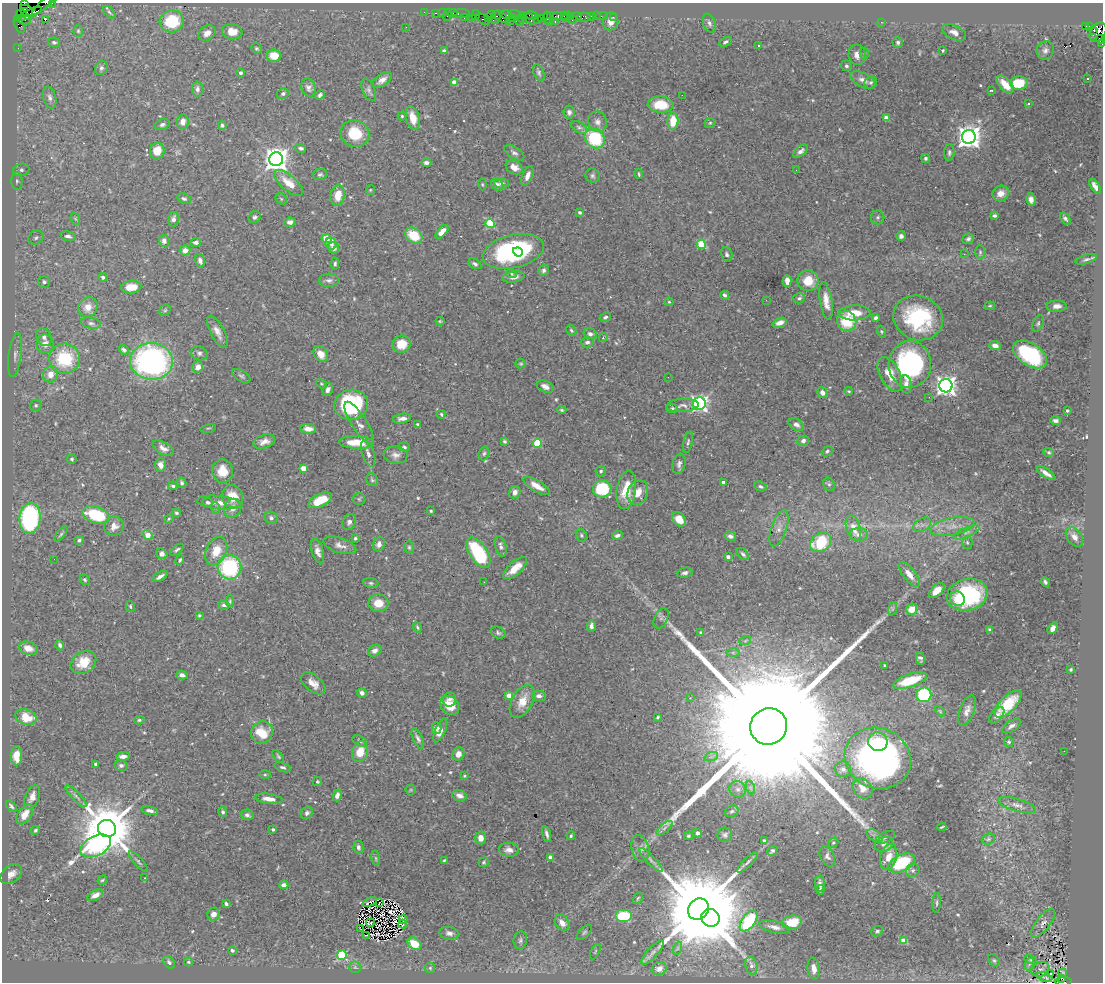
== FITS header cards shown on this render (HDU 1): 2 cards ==
NAXIS1  =                 1101
NAXIS2  =                  980

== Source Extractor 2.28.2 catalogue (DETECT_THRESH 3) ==
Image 1101 x 980 px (HDU 1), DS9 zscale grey, 1 PNG px = 1 image px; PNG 1105 x 984 px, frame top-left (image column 1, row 980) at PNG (2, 3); each listed source drawn as its Kron ellipse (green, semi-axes under 4 px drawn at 4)
Background 0.734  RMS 0.02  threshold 0.0603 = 3 sigma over >= 5 px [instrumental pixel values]
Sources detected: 582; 7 with non-positive FLUX_AUTO (blend fragments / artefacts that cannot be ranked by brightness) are neither listed nor drawn; of the other 575, the 500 brightest by FLUX_AUTO listed and drawn (75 fainter detections omitted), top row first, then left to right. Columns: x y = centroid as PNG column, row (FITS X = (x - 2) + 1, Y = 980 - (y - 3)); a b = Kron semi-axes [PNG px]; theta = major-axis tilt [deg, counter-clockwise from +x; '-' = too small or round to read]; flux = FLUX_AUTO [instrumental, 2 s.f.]
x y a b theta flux
45 3 17 3 40 150
52 3 2 2 - 21
24 4 4 3 - 180
26 10 7 5 -32 1200
109 12 7 3 -46 2
424 12 2 2 - 24
436 13 3 2 - 74
442 13 2 2 - 36
461 13 9 3 1 230
21 14 5 3 - 140
29 14 14 4 25 1800
453 14 4 3 - 120
447 15 6 2 72 140
476 15 5 3 - 120
491 15 4 2 - 81
506 15 6 4 -15 260
515 15 7 3 -12 210
524 15 3 2 - 71
532 15 6 3 -13 220
550 15 3 3 - 91
557 16 5 4 - 260
564 16 3 2 - 88
571 16 3 2 - 110
576 16 5 3 - 150
591 16 3 3 - 130
596 16 2 2 - 18
602 16 6 2 0 27
496 17 7 4 75 410
501 17 9 3 -31 430
567 17 5 3 - 140
584 17 7 4 -1 74
613 17 2 2 - 18
464 18 3 2 - 67
472 18 3 2 - 74
488 18 3 3 - 58
513 18 4 3 - 170
529 18 7 3 -50 250
541 18 2 2 - 68
547 18 6 3 -87 150
483 19 7 3 -35 210
522 19 5 4 - 210
537 19 2 2 - 40
24 20 7 5 -14 1100
45 20 3 2 - 2.4
572 20 2 2 - 490
172 21 12 11 - 56
510 21 2 2 - 52
519 21 5 4 - 120
611 21 9 7 74 10
549 22 4 2 - 140
555 22 3 2 - 210
881 22 3 2 - 2
709 23 10 6 -68 4.9
19 25 9 4 -67 160
1089 26 4 3 - 43
406 27 2 2 - 2.7
1085 27 3 3 - 240
1094 30 4 3 - 320
78 31 6 5 - 1.9
232 31 10 7 -9 17
954 32 13 7 -24 8
1098 32 11 7 57 1400
207 33 9 7 36 8.9
1100 39 5 3 - 250
54 42 6 4 -11 2.8
725 42 6 3 26 2.6
898 42 5 5 - 2.8
1102 44 4 2 - 59
758 45 3 3 - 2.8
18 48 2 2 - 28
256 48 5 5 - 2.2
943 50 3 3 - 1.8
1045 50 9 8 - 6
444 51 4 3 - 4.7
864 54 6 4 87 1.9
857 55 10 8 -79 9
274 56 7 6 - 23
846 66 5 5 - 2.6
101 68 7 6 - 3.6
240 73 4 4 - 2.7
539 73 9 5 -69 3.2
1087 79 3 3 - 1.7
382 80 11 6 34 8.5
863 80 14 7 -27 8.5
455 82 4 4 - 19
871 82 6 5 - 2.5
1019 83 9 6 4 43
1005 84 11 6 -44 21
308 88 9 7 -71 5.3
197 89 7 5 -87 4.9
369 90 12 6 -67 4.5
991 90 3 3 - 2
283 93 6 5 - 3.2
320 95 5 4 - 3.3
682 95 2 2 - 3.3
50 97 11 6 -75 5.6
1029 103 3 3 - 2.2
660 105 13 8 -2 38
569 112 6 5 - 5
402 116 4 4 - 1.8
413 118 12 6 -75 20
886 118 4 4 - 16
673 121 8 5 87 28
183 122 7 6 - 8.2
597 122 10 9 - 8.2
710 123 5 4 - 1.9
162 124 8 5 22 3.9
222 125 4 3 - 2.5
579 127 9 5 -30 3.5
355 133 15 13 -20 44
969 137 7 6 - 1300
595 138 11 9 -45 84
301 148 5 3 - 2.8
157 151 8 7 - 18
801 151 8 4 41 5.1
514 153 11 5 -32 4.5
949 153 8 5 84 3.4
926 158 4 4 - 3.1
276 159 7 7 - 1400
426 163 5 4 - 4
514 167 9 6 -30 12
21 170 8 6 14 3.8
796 170 2 2 - 4.7
320 174 7 5 11 3.1
639 174 5 3 - 1.6
527 176 10 5 69 8.3
592 176 7 6 - 3.6
17 181 9 5 90 3.3
288 183 18 7 -40 23
502 183 7 5 -3 4.3
482 184 6 4 -87 1.8
497 185 7 5 -42 3.8
1095 186 8 4 -57 7
370 190 5 4 - 1.5
1001 193 8 7 - 12
338 195 11 7 78 21
184 199 7 5 -23 3.1
281 199 6 5 - 1.8
1031 200 6 4 -78 6.7
580 212 4 4 - 3.2
994 216 4 3 - 3.2
255 217 6 5 - 3.1
878 217 7 6 - 2.9
1065 218 7 4 -54 3.3
76 219 6 4 -69 2
173 219 7 5 75 5.3
290 222 6 4 10 6.3
490 223 5 4 - 75
442 232 8 4 47 13
68 236 8 4 -12 4.7
414 236 9 7 -35 35
901 236 4 4 - 4.7
36 238 8 6 28 4
327 239 5 4 - 44
968 239 6 5 - 3.6
164 241 6 5 - 6.1
196 242 5 4 - 4.9
331 244 6 5 - 4.5
701 244 5 4 - 58
334 248 6 5 - 6.1
185 250 5 5 - 11
513 251 31 16 13 210
518 252 5 3 - 19
980 252 7 5 90 2.4
727 254 7 5 -73 3.2
964 254 3 2 - 2.2
1086 259 11 4 16 3.8
200 261 7 5 -74 5.9
335 264 6 3 85 2.5
475 264 7 4 -32 3.3
544 270 5 5 - 3.2
511 274 5 3 - 1.7
103 277 4 4 - 3.6
513 277 11 5 8 8.8
329 280 10 6 0 5.1
787 281 6 4 -87 12
808 281 10 10 - 24
44 282 6 6 - 3.5
131 287 10 6 4 17
725 295 4 3 - 3.4
799 298 6 5 - 3.2
766 300 3 2 - 3.9
826 301 19 6 -81 14
669 302 4 4 - 1.8
990 306 5 4 - 1.6
1057 306 10 5 1 8.1
88 307 10 9 - 15
165 310 6 5 - 2
855 313 16 7 1 25
605 317 6 4 23 3.6
875 318 4 3 - 3.2
918 318 25 22 -21 120
440 321 4 3 - 1.7
847 321 10 9 - 52
91 323 10 5 -10 4.3
780 323 7 4 20 8.5
1038 323 8 5 63 3
571 330 6 4 -57 2.3
217 332 18 7 -62 11
881 332 6 4 -71 1.7
590 334 6 5 - 4.8
44 337 9 7 -61 5.7
603 338 4 3 - 2.5
587 342 6 5 - 3.8
45 344 9 8 - 10
402 344 9 8 - 19
995 346 6 4 -20 8.7
124 350 5 4 - 4
199 353 8 7 - 4.1
321 354 8 6 -57 14
15 355 22 6 82 9.2
1030 355 19 11 -33 150
64 359 15 15 - 79
151 361 21 18 -4 360
521 364 5 4 - 1.9
910 364 23 21 86 220
198 367 6 5 - 8.9
51 374 8 7 - 15
890 374 19 10 -62 24
241 376 10 5 -31 3.6
668 377 2 2 - 5.6
321 384 6 4 -33 1.7
906 384 9 5 -82 6.7
545 386 9 5 -24 7.9
946 386 6 6 - 840
328 390 7 5 72 6.1
849 391 4 3 - 1.9
822 393 5 5 - 8.7
929 397 2 2 - 5.6
699 403 6 6 - 480
36 405 6 5 - 2.8
351 405 17 15 10 130
682 405 16 6 3 6.6
672 408 5 4 - 2.3
562 410 5 3 - 1.9
1067 410 3 3 - 3.1
441 414 4 3 - 1.8
402 419 9 4 10 6.8
1056 421 5 4 - 3.8
359 423 25 7 -58 11
418 424 3 3 - 1.5
796 425 8 5 -29 5.5
208 428 8 3 12 1.5
308 429 8 5 -3 11
504 441 4 3 - 2.1
803 441 6 5 - 5.8
264 442 11 6 18 8.9
356 442 17 6 -2 25
688 442 11 4 76 3.4
537 443 4 4 - 71
404 447 6 4 -19 2.4
163 448 12 6 -30 7.7
827 451 6 4 38 2.8
1049 452 5 4 - 2
484 453 7 5 72 2.7
368 454 14 6 -72 6.5
396 455 12 8 -8 7.7
72 459 5 4 - 2
679 464 10 6 79 4.6
161 465 7 5 -88 9.2
303 468 4 4 - 27
223 471 12 10 -84 20
601 471 5 5 - 2.6
1046 473 11 3 -34 6.9
372 480 6 5 - 2.4
723 482 3 3 - 7.3
182 483 5 4 - 2.9
829 484 7 5 -66 2.6
173 486 4 3 - 2.5
537 486 15 5 -31 14
760 486 6 4 -25 3.3
602 489 9 8 - 66
626 490 19 9 82 35
515 492 6 5 - 6.9
638 493 12 10 66 17
232 496 11 10 - 23
359 499 6 6 - 2.1
320 500 12 6 24 35
208 502 5 4 - 3.6
219 503 22 6 -6 13
216 508 6 4 -70 1.9
233 508 10 8 59 10
431 511 3 3 - 1.6
176 513 4 3 - 2.2
96 515 14 8 -18 91
30 518 15 10 83 200
271 518 6 6 - 4.1
169 519 5 4 - 1.5
679 519 8 6 -49 21
349 522 8 6 63 5.1
922 525 9 6 29 5.8
114 526 10 9 - 10
952 526 23 8 11 18
779 528 19 7 70 10
853 528 13 7 -73 15
967 532 14 5 22 5.6
61 534 9 3 50 2.5
859 534 9 6 -4 6.6
148 535 5 4 - 22
581 535 6 5 - 2.4
617 535 5 3 - 4.1
730 536 6 4 -16 4.3
1074 537 11 7 -54 10
355 538 3 3 - 2.2
79 540 4 4 - 3
821 542 11 9 37 64
967 543 6 5 - 2.7
379 544 7 6 - 5.7
340 545 17 7 -18 8.4
501 546 10 5 -73 5
409 547 6 4 -75 2.1
177 550 8 3 40 2.7
216 551 15 10 64 25
317 551 13 6 -74 8.2
478 553 17 8 -57 110
162 554 6 5 - 5.8
743 554 7 4 -44 3.5
728 557 4 3 - 5.9
54 559 2 2 - 3.4
180 560 5 3 - 2.2
229 567 12 12 - 130
515 568 15 6 41 20
685 573 8 5 11 3.6
909 574 15 6 -52 12
160 577 8 3 32 5.6
85 580 5 5 - 2
484 582 2 2 - 2.7
1045 582 5 3 - 3.2
371 583 7 5 -10 2.7
937 591 9 5 43 16
967 595 20 16 14 140
958 599 7 7 - 15
230 601 6 4 89 1.7
378 603 10 9 - 19
224 605 6 4 -16 3.8
130 606 6 4 -75 2.3
892 609 7 4 72 2.2
912 609 6 5 - 19
199 615 4 3 - 1.7
661 618 11 6 65 3.4
591 626 6 4 88 4.4
417 627 5 4 - 2.4
1053 628 6 4 53 6
990 630 4 4 - 2.3
498 633 8 5 -27 3
701 633 4 4 - 2.6
745 641 6 3 20 1.6
60 645 5 4 - 3.9
28 648 9 6 -16 13
375 651 7 5 34 5.8
733 653 6 4 0 2.3
920 658 6 4 -79 3.6
83 662 14 10 36 27
885 665 3 2 - 1.5
1071 669 3 3 - 1.9
182 675 5 4 - 5.7
910 681 18 6 18 44
313 683 14 8 -40 12
362 693 5 4 - 5.5
924 695 7 7 - 130
509 696 4 4 - 16
539 696 7 5 -3 6.2
690 698 3 3 - 1.8
449 699 7 6 - 4.7
522 701 18 10 61 21
1008 704 17 7 45 48
450 705 10 8 -48 30
940 711 6 3 -46 1.5
967 711 16 7 70 8.6
997 715 9 5 50 4.6
26 717 11 7 -20 27
658 717 3 3 - 2
139 720 5 4 - 2.1
769 726 18 18 - 190000
1011 726 11 5 32 5.3
437 728 6 5 - 12
440 731 12 5 65 9.6
262 732 11 10 - 42
418 738 11 4 -66 4.3
360 741 8 5 -28 3.5
878 742 10 9 - 33
1009 742 5 4 - 2.6
1064 751 2 2 - 6.5
360 752 10 7 72 24
458 754 7 6 - 9
16 756 9 5 89 20
123 756 7 4 4 6.3
278 756 8 4 -52 2.1
711 757 7 4 18 3
878 758 34 30 -25 520
96 764 4 3 - 2.8
121 765 6 5 - 3.2
283 767 9 4 -18 2.9
843 769 8 7 - 6.3
265 775 5 4 - 1.7
464 776 4 3 - 1.6
317 782 5 4 - 1.8
751 788 7 4 -71 3.2
863 788 11 9 -48 14
738 789 8 8 - 6.2
411 790 5 5 - 1.9
337 795 6 4 73 5.8
459 795 7 5 -20 6.6
76 796 14 4 -46 4.9
32 797 13 6 69 9.2
269 799 14 5 -7 11
1017 805 19 6 -16 9
11 806 6 3 -49 2.7
150 811 8 4 -12 5
732 811 7 5 29 2.9
223 812 5 4 - 2.6
307 813 7 5 49 4.3
25 814 11 6 56 13
247 815 6 5 - 3.9
942 827 4 2 - 1.8
664 828 10 3 40 3.2
107 829 9 8 - 10000
273 829 3 3 - 2.9
35 830 5 4 - 2.3
697 833 4 4 - 4.3
547 834 8 3 -74 4.1
725 835 7 7 - 3.8
571 836 4 3 - 2
688 836 4 3 - 2.1
875 836 9 5 -31 4.9
885 837 10 5 25 3.8
481 838 6 5 - 11
988 839 7 5 22 2.5
764 840 3 3 - 2.3
833 843 6 4 40 2
884 844 9 7 22 5.6
96 846 16 9 26 270
358 847 6 5 - 4
640 849 14 8 -75 7.3
509 850 10 7 -6 9.5
772 851 6 4 44 2.8
827 856 11 7 -65 5.1
889 857 13 8 74 19
376 858 8 4 -81 2.1
550 858 4 4 - 15
444 860 4 3 - 1.7
651 860 16 4 -46 4.6
138 862 13 3 -47 3
484 862 5 4 - 1.9
748 862 14 4 45 4.2
902 863 14 8 27 87
913 870 7 6 - 3.4
11 874 12 8 39 9
145 878 3 2 - 2.3
102 880 5 3 - 1.7
820 883 8 5 90 4.7
284 885 4 4 - 6.3
820 890 5 3 - 3.6
95 895 8 5 26 8.8
638 898 6 4 59 1.8
370 902 7 2 23 2.1
379 903 2 2 - 1.6
937 903 10 3 87 2.4
226 904 4 3 - 3.4
698 909 11 10 - 33000
213 914 6 6 - 8.9
624 916 8 6 0 58
710 918 9 8 - 6600
403 920 4 3 - 4.5
749 921 12 6 53 110
792 922 10 7 7 32
370 923 4 3 - 4.3
562 923 8 6 -52 12
1043 923 17 7 52 6.2
403 924 4 3 - 3
775 927 15 5 -13 7.9
360 928 4 2 - 2.7
877 931 6 5 - 2.7
584 932 9 5 48 3.2
449 933 10 6 -10 5.7
366 935 3 2 - 3.2
520 940 9 7 84 3.9
903 941 4 4 - 31
414 944 7 5 -38 26
678 948 7 4 71 2.3
232 950 3 3 - 4.9
595 952 8 4 64 2.4
653 952 15 5 48 7.7
342 955 5 4 - 86
994 960 7 5 -49 2.6
1030 960 6 4 -20 1.6
169 962 7 5 -49 3.1
188 962 5 3 - 2
1029 964 7 4 70 3
751 966 9 6 -76 5.7
355 967 6 5 - 2.6
430 968 5 5 - 1.9
659 969 7 6 - 9.2
814 969 11 6 -83 13
1040 969 9 7 20 2.9
1063 972 4 3 - 1.7
1050 973 3 2 - 3.8
1044 977 8 3 -19 1.6
1061 978 3 3 - 120
1064 981 8 3 5 910
At the frame edge (FLAGS 8, measured only in part): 7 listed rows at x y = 45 3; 52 3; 24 4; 1098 32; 1100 39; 1102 44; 1064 981
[75 fainter detections neither listed nor drawn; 7 non-positive-flux detections neither listed nor drawn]